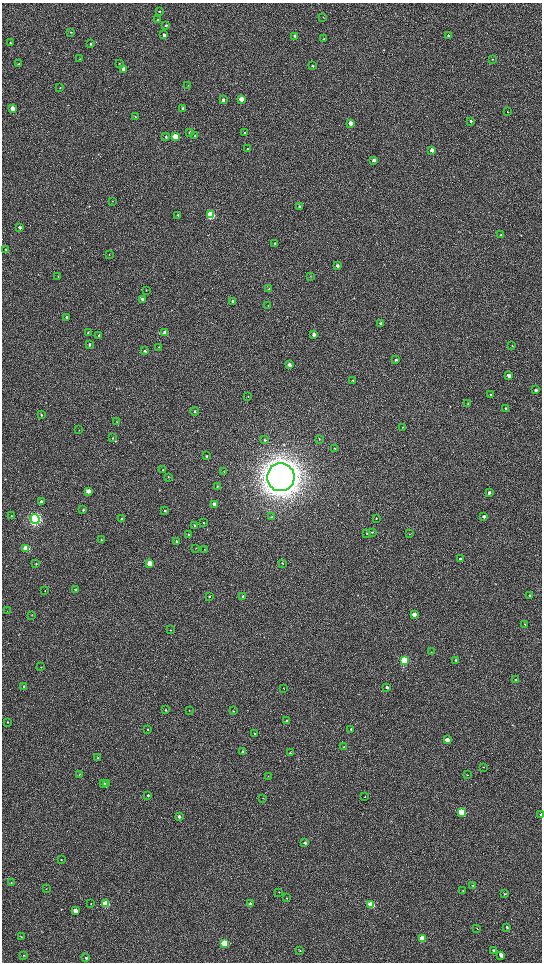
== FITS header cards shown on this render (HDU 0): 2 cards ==
NAXIS1  =                 1080 / length of data axis 1
NAXIS2  =                 1920 / length of data axis 2

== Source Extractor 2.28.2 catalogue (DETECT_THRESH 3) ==
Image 1080 x 1920 px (HDU 0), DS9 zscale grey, zoomed out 1/2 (1 PNG px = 2 x 2 image px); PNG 544 x 964 px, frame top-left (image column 1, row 1919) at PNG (2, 3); each listed source drawn as its Kron ellipse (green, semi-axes under 4 px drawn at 4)
Background 540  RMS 41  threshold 124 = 3 sigma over >= 5 px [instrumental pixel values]
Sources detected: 186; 6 cannot appear on this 1/2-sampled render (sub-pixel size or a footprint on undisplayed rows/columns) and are neither listed nor drawn; the other 180 listed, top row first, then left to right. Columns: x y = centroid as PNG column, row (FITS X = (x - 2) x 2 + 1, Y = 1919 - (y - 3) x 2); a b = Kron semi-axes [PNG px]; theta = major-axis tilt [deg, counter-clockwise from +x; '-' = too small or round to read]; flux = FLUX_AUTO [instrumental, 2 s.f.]
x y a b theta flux
160 11 3 2 - 7.1e+03
323 17 3 2 - 2.9e+03
158 20 3 3 - 7.3e+03
166 25 3 3 - 6.6e+03
71 32 3 3 - 7.2e+03
164 35 3 3 - 2.4e+04
294 36 2 2 - 9.8e+03
448 36 3 3 - 6.2e+03
324 39 3 3 - 6.3e+03
10 43 4 3 - 9.5e+03
90 44 3 3 - 9.8e+03
80 59 3 2 - 4.0e+03
492 59 3 2 - 4.0e+03
119 63 2 2 - 2.8e+03
19 64 3 2 - 8.4e+03
313 66 3 2 - 7.1e+03
123 69 3 3 - 3.0e+04
188 85 3 2 - 2.8e+03
60 88 3 2 - 3.1e+03
241 99 3 3 - 1.4e+05
223 100 3 3 - 2.4e+04
12 108 3 3 - 1.0e+05
183 108 3 3 - 1.1e+04
508 112 3 2 - 2.2e+03
135 116 3 2 - 3.9e+03
471 121 3 3 - 1.1e+04
350 123 3 3 - 9.4e+04
190 132 3 3 - 1.2e+04
245 133 3 2 - 1.3e+04
194 136 3 3 - 5.6e+03
166 137 3 3 - 9.9e+03
175 137 3 3 - 2.6e+05
248 149 3 3 - 8.3e+03
432 150 3 3 - 5.9e+04
374 160 3 3 - 2.9e+04
112 201 3 2 - 2.6e+03
299 206 3 3 - 1.1e+04
178 215 3 3 - 1.1e+04
210 215 4 3 - 8.5e+05
20 227 3 3 - 1.8e+04
501 234 4 3 - 7.4e+03
275 243 3 3 - 9.2e+03
6 249 3 2 - 5.2e+03
109 254 3 2 - 2.4e+03
337 266 3 3 - 2.6e+04
58 276 4 2 - 5.5e+03
311 276 3 2 - 4.1e+03
269 289 3 3 - 6.8e+03
146 290 3 2 - 3.1e+03
142 299 3 3 - 3.6e+04
233 301 3 3 - 2.8e+04
268 305 3 2 - 3.0e+03
66 317 3 3 - 1.1e+04
381 323 3 3 - 2.0e+04
88 333 3 3 - 4.8e+03
165 333 3 3 - 1.1e+05
314 334 3 3 - 3.1e+04
99 336 3 3 - 1.1e+04
89 344 3 2 - 9.5e+03
512 346 3 2 - 4.1e+03
159 347 2 2 - 3.4e+03
145 351 3 3 - 1.1e+04
396 360 3 3 - 1.3e+04
289 365 3 3 - 4.8e+04
509 375 3 3 - 3.5e+04
353 380 3 2 - 4.7e+03
536 390 3 2 - 2.2e+04
491 394 3 3 - 1.1e+04
248 396 3 2 - 3.8e+03
468 404 3 3 - 5.1e+03
506 408 3 3 - 9.0e+03
194 411 4 3 - 9.8e+03
41 415 3 3 - 5.9e+03
117 421 3 2 - 4.3e+03
403 427 3 3 - 4.7e+03
79 430 3 2 - 3.4e+03
112 438 3 2 - 5.4e+03
319 439 3 2 - 3.3e+03
265 440 4 3 - 1.0e+04
334 448 3 2 - 4.2e+03
206 456 4 3 - 8.1e+03
163 470 3 2 - 4.9e+03
224 471 3 2 - 3.2e+03
168 477 3 3 - 4.6e+03
281 477 14 13 - 1.9e+07
217 486 3 3 - 6.5e+03
88 491 3 3 - 7.4e+04
489 493 3 3 - 2.4e+04
41 501 3 3 - 1.5e+04
214 505 3 3 - 6.0e+04
83 510 3 3 - 9.1e+03
165 511 3 3 - 1.1e+04
12 516 4 3 - 7.8e+03
484 516 3 2 - 2.8e+04
272 517 3 3 - 6.2e+03
376 518 3 2 - 4.4e+03
35 519 5 4 - 2.4e+06
121 519 3 3 - 1.2e+04
203 523 3 2 - 3.3e+03
195 526 3 3 - 2.1e+04
372 532 3 2 - 6.1e+03
367 533 3 2 - 5.1e+03
188 534 3 2 - 4.4e+03
409 534 3 2 - 4.0e+03
101 540 3 2 - 5.2e+03
177 541 3 3 - 1.3e+04
26 548 3 3 - 4.0e+05
196 548 2 2 - 3.4e+03
204 549 3 2 - 3.4e+03
460 559 3 3 - 1.0e+04
150 563 3 3 - 1.7e+05
282 563 3 3 - 5.0e+03
36 564 3 2 - 4.7e+03
75 590 3 3 - 8.9e+03
45 591 3 2 - 2.6e+03
209 596 3 3 - 7.7e+03
243 596 4 3 - 1.5e+04
529 596 3 2 - 7.2e+03
7 611 3 2 - 3.0e+03
414 614 3 3 - 6.4e+04
32 615 3 2 - 2.8e+03
525 624 3 2 - 6.9e+03
171 630 3 2 - 4.8e+03
431 652 3 2 - 3.0e+03
404 660 3 3 - 8.0e+05
456 660 3 3 - 1.0e+04
41 667 2 2 - 2.9e+03
516 680 3 2 - 2.0e+04
24 687 3 3 - 2.3e+04
387 687 3 3 - 1.5e+04
284 688 3 2 - 2.8e+03
165 710 3 3 - 4.9e+03
189 711 2 2 - 3.5e+03
233 711 3 2 - 5.4e+03
287 721 3 3 - 2.0e+04
8 722 2 2 - 3.2e+03
148 729 2 2 - 4.5e+03
351 729 3 2 - 6.5e+03
255 734 3 3 - 1.1e+04
447 740 3 3 - 7.0e+04
344 747 3 3 - 1.5e+04
243 752 3 3 - 1.6e+04
290 753 3 2 - 7.3e+03
98 758 3 3 - 6.3e+03
484 767 2 2 - 2.2e+03
79 775 3 2 - 4.1e+03
467 775 3 2 - 2.9e+03
268 776 3 2 - 3.2e+03
103 784 3 3 - 4.4e+04
106 784 3 3 - 1.4e+04
148 795 3 2 - 1.0e+04
365 797 2 2 - 4.9e+03
263 798 3 2 - 2.4e+03
462 812 3 3 - 4.2e+05
541 814 3 2 - 1.1e+04
179 816 3 3 - 3.0e+04
305 843 3 3 - 1.8e+04
61 860 2 2 - 3.2e+03
11 883 3 2 - 3.9e+03
473 886 3 2 - 5.1e+03
46 889 3 2 - 3.8e+03
463 890 3 2 - 3.4e+03
279 892 2 2 - 3.3e+03
504 894 3 2 - 5.5e+03
286 898 3 2 - 3.1e+03
91 903 3 2 - 4.3e+03
106 904 3 3 - 4.5e+05
250 904 3 3 - 1.5e+04
371 905 3 3 - 3.8e+05
75 911 3 3 - 1.2e+05
507 927 3 3 - 1.1e+04
477 928 3 1 - 2.9e+03
21 937 4 2 - 4.1e+03
422 938 4 3 - 2.5e+05
224 943 3 3 - 5.4e+05
300 950 3 3 - 4.7e+03
494 951 4 3 - 1.2e+04
24 955 3 3 - 5.4e+03
501 955 4 3 - 6.7e+04
86 958 3 3 - 7.5e+03
At the frame edge (FLAGS 8, measured only in part): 1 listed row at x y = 541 814
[6 sub-pixel or undisplayed-footprint detections neither listed nor drawn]